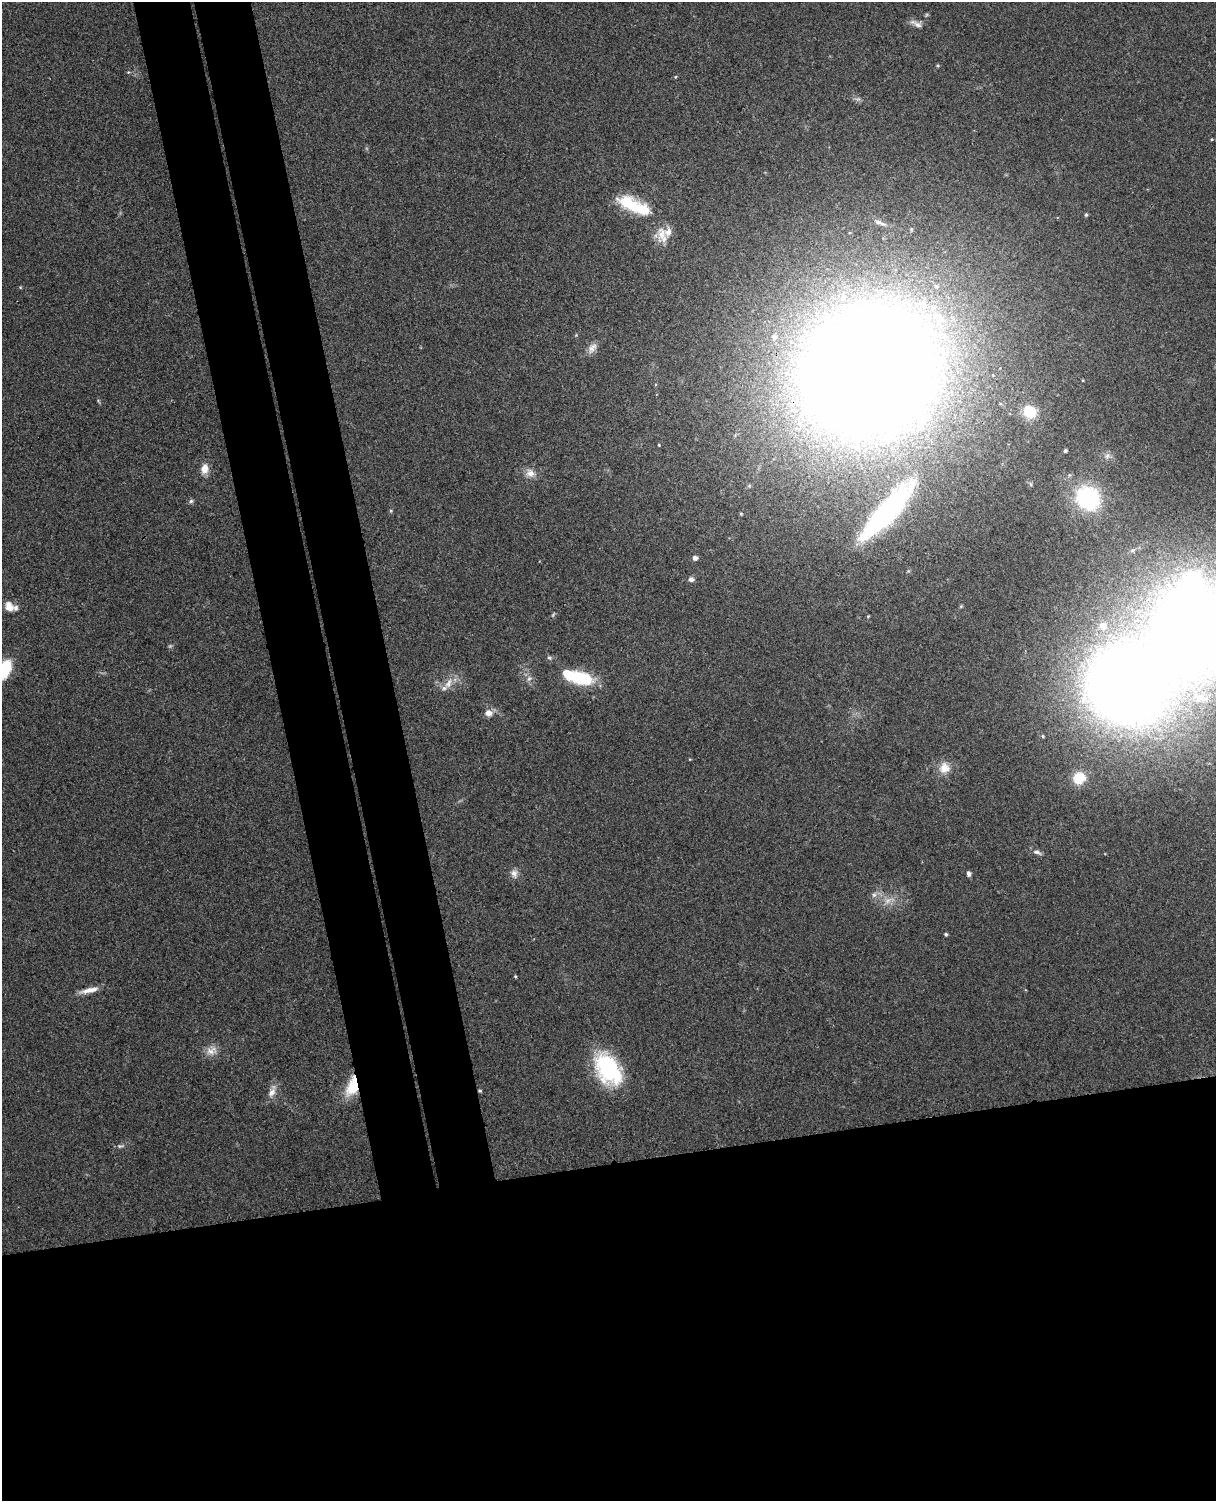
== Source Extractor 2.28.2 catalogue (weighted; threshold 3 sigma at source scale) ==
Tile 11 of 4 x 3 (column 3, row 3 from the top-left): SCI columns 2485-3698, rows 150-1648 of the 4968 x 4909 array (HDU 1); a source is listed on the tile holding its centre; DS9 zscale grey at full resolution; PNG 1218 x 1503 px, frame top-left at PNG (2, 2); no overlay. Shown black and unused: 30% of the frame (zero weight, under 3 of 4 exposures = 5% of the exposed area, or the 3 px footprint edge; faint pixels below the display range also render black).
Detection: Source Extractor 2.28.2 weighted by HDU 2 'WHT'; one run over the whole footprint, this tile lists its part. Background 0.0696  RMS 0.0075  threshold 0.0337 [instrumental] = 3 sigma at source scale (4.5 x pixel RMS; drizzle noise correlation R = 1.50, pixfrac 1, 0.05/0.05 arcsec/px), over >= 5 px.
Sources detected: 57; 2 too faint to see at this stretch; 2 inside a brighter object's white glare — not listed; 7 inside a brighter listed object's ellipse — not listed separately; the other 46 listed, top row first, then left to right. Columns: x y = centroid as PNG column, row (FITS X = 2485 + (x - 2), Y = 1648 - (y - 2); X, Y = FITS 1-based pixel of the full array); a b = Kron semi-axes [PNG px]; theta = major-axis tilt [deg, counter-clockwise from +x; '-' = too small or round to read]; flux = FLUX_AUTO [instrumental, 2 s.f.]
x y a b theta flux
916 24 19 6 -30 3.7
633 205 42 14 -24 36
1086 215 5 4 - 1
880 222 17 5 -18 4
662 235 25 13 -82 11
592 348 15 9 56 5
869 370 128 112 33 2000
1030 412 13 12 - 21
659 445 3 3 - 0.64
1065 451 4 3 - 1.3
1107 456 8 4 46 1.9
205 469 12 9 81 6.8
530 473 12 10 -20 5.7
1088 498 16 14 -43 100
191 501 6 5 - 1.4
886 512 87 21 48 150
741 514 4 4 - 0.87
695 558 5 5 - 2.9
691 579 8 6 11 2.1
9 607 12 9 -63 6.8
868 616 4 3 - 0.68
1103 626 11 9 4 4.7
1196 630 64 56 -78 1100
549 658 6 4 -1 1.2
5 669 18 10 72 29
579 678 27 10 -16 52
529 679 7 6 - 2.2
448 683 17 8 63 6.7
1200 697 21 11 -4 16
488 713 10 9 - 4.9
1043 736 4 4 - 0.82
944 768 15 14 - 8.8
1079 778 11 10 - 20
1037 852 12 5 -16 2.5
514 873 11 9 -79 4.1
969 874 5 4 - 2.9
874 895 7 6 - 2.2
946 934 4 4 - 1.2
515 976 4 3 - 0.77
89 990 24 6 12 7.1
211 1051 15 11 9 6.7
608 1069 35 21 -60 71
353 1086 22 11 72 25
480 1091 5 4 - 0.96
272 1092 16 8 61 5.8
120 1146 9 3 12 1.5
Overlapping masked pixels (flux is a lower limit): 3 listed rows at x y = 869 370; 353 1086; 480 1091
Isophote crosses this tile's border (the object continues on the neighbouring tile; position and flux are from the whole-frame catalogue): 2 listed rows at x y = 1196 630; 5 669